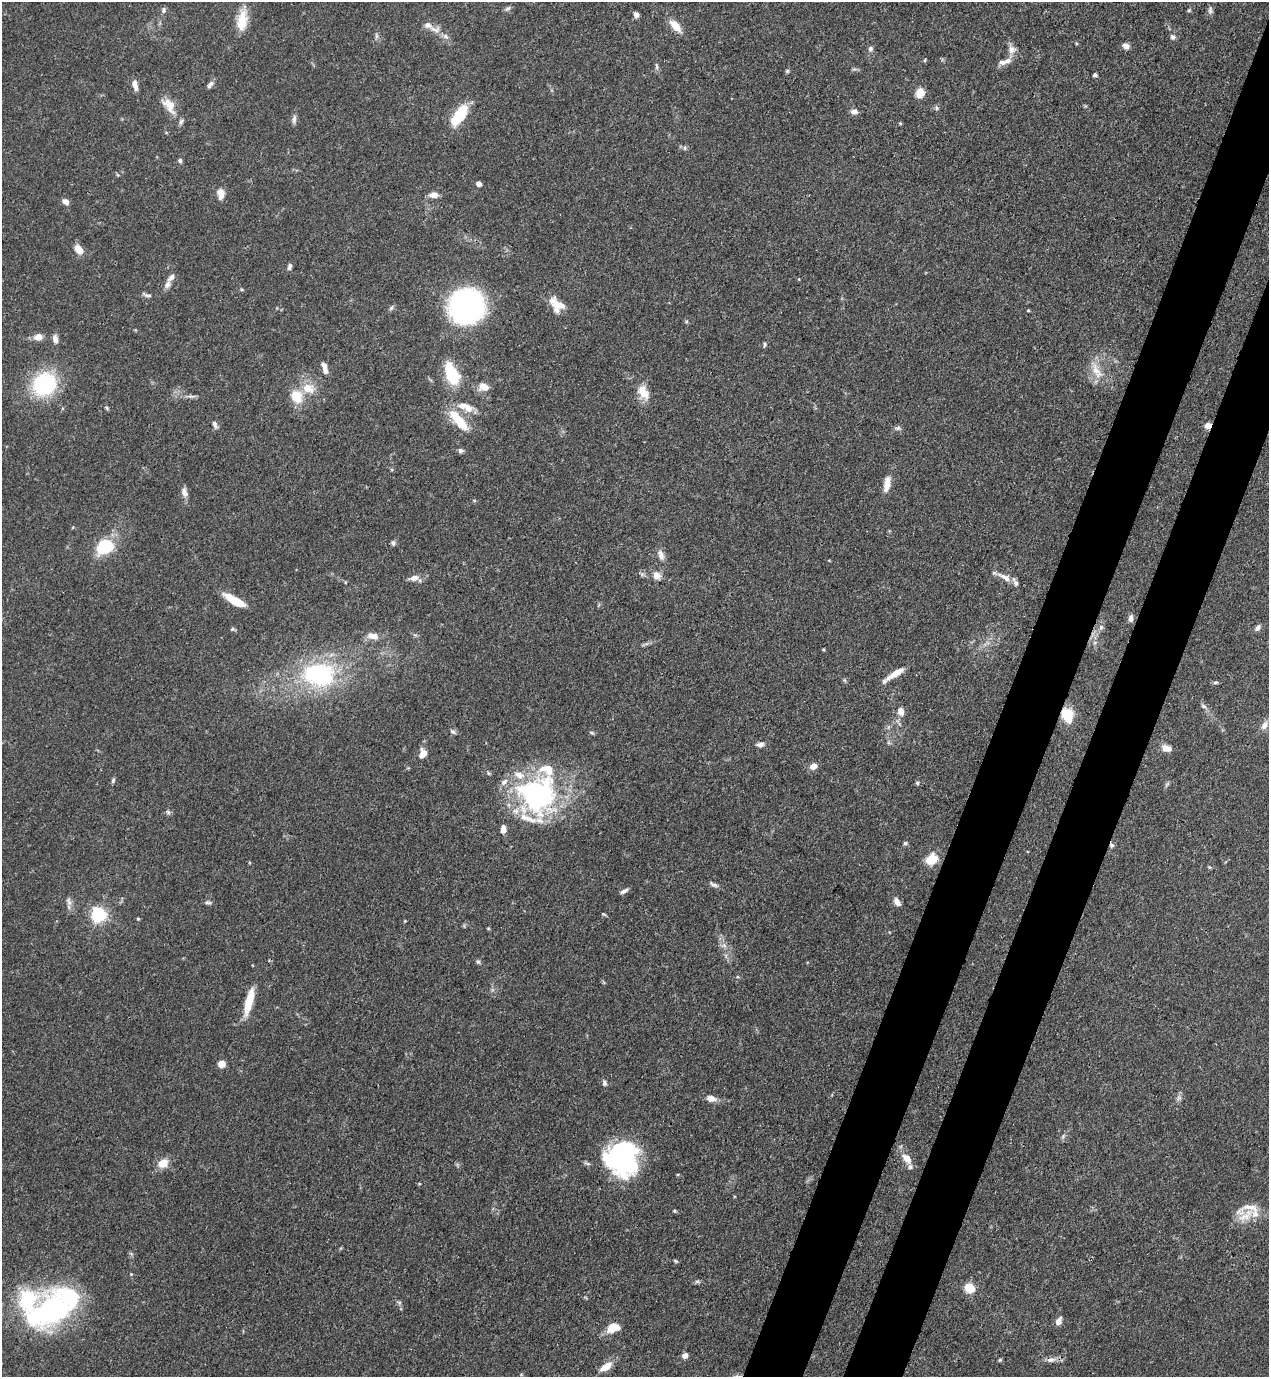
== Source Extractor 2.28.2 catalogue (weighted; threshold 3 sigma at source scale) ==
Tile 10 of 4 x 4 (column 2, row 3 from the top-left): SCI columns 1493-2759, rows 1420-2794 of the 5646 x 5587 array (HDU 1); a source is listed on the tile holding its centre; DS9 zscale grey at full resolution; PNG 1271 x 1379 px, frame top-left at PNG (2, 2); no overlay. Shown black and unused: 8% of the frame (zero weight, under 3 of 4 exposures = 7% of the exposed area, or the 3 px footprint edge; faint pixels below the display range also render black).
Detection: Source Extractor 2.28.2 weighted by HDU 2 'WHT'; one run over the whole footprint, this tile lists its part. Background 0.0767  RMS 0.0036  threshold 0.0162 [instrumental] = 3 sigma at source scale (4.5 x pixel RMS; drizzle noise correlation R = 1.50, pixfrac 1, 0.05/0.05 arcsec/px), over >= 5 px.
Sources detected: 149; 1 cosmic-ray / hot-pixel residue — not listed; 17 inside a brighter listed object's ellipse — not listed separately; the other 131 listed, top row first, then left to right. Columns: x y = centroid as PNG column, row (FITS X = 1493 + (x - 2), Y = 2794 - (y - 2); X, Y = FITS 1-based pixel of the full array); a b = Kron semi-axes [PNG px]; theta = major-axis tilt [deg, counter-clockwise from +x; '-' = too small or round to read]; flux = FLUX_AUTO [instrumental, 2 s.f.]
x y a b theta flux
508 9 9 5 35 0.87
164 10 8 6 88 0.97
1189 10 5 4 - 0.47
1210 10 11 6 86 1.2
636 15 6 5 - 1.4
242 20 26 11 82 7.5
675 26 12 7 -47 6.2
435 29 19 9 -17 3.1
376 36 8 4 -82 0.82
1173 37 7 7 - 1.1
1126 46 9 7 -23 1.5
870 49 8 6 67 0.94
1012 49 12 10 87 2.6
925 60 5 3 - 0.35
1007 61 11 7 8 1.9
656 66 10 4 -85 0.82
787 71 5 5 - 0.52
1095 75 4 4 - 0.86
135 85 12 6 -76 2.3
210 85 11 6 49 1.2
920 93 10 9 - 4.3
169 105 24 13 -53 5.5
936 108 7 6 - 0.77
854 111 7 6 - 1.9
459 116 21 9 55 18
294 119 13 5 85 1.3
900 123 5 3 - 0.37
685 148 6 6 - 0.8
180 160 6 5 - 0.91
118 175 5 4 - 0.42
479 184 5 4 - 1.9
221 194 12 8 -90 3.4
434 195 9 6 1 3.2
65 201 9 6 -31 1.7
79 249 9 6 -53 5
289 267 9 5 74 1
167 284 11 8 65 1.9
147 295 16 4 -18 1.1
557 304 22 11 -36 6.3
467 306 23 23 - 110
391 308 8 4 54 0.71
1028 310 4 3 - 0.37
38 337 7 6 - 4.2
55 339 11 6 -81 2
765 344 6 4 84 0.61
325 368 14 6 -75 2.4
1096 370 29 11 -62 6.2
452 374 16 9 -67 25
44 384 24 21 44 33
484 387 12 8 -23 3.9
308 388 17 13 -24 6.2
643 392 18 11 -64 5.8
191 396 14 4 -2 1.3
296 397 14 11 -59 8.4
462 405 17 9 -4 4
107 408 7 4 -46 0.55
457 418 24 12 -48 9.8
215 425 10 5 -69 1.2
1208 426 7 7 - 2.5
897 428 9 5 7 0.94
461 450 7 6 - 1
887 484 19 8 78 4.1
184 492 13 8 -77 2.1
393 543 7 5 76 0.83
105 546 12 9 32 30
661 555 15 7 -68 2.3
642 574 6 6 - 0.8
657 575 10 8 -61 3
1005 577 22 7 -27 3.3
414 578 11 7 10 2.5
234 600 22 7 -30 10
1131 618 9 6 -89 1.5
1101 627 8 6 90 1.1
1258 628 9 6 58 1.2
232 629 6 5 - 0.6
373 636 16 8 -12 3.5
1095 642 6 4 20 0.56
823 649 4 3 - 0.35
895 673 25 6 32 4.9
319 674 39 28 -3 46
1216 682 7 4 6 0.66
1203 706 9 5 -37 1
901 711 11 8 -76 2.5
1067 715 16 12 -67 8
1264 725 13 8 57 2.3
453 732 9 4 -38 0.74
592 733 7 4 -38 0.55
760 744 8 6 5 1.7
1166 748 13 8 -19 2.9
423 754 10 7 74 3.7
813 766 8 6 29 2.7
488 773 6 4 -24 0.54
113 780 7 4 64 0.68
917 783 5 5 - 0.7
1167 784 8 4 45 0.64
538 795 45 44 - 71
168 812 7 5 -44 0.78
503 829 8 5 -89 2.5
905 843 5 4 - 0.78
931 859 11 8 24 9
714 885 14 5 -25 1.2
624 891 11 4 29 1.2
69 902 14 6 -75 1.7
208 902 9 5 -5 0.87
897 902 9 6 -57 2.3
98 914 6 6 - 96
138 919 4 4 - 0.41
724 945 7 5 -45 1.1
478 961 6 5 - 0.72
249 1001 31 8 75 9.1
221 1064 6 6 - 4.1
604 1083 8 5 -73 1
711 1098 10 7 -10 3.1
1063 1136 8 4 55 0.75
622 1159 35 33 -45 51
907 1159 16 9 -52 4.1
163 1163 11 9 28 5.1
419 1184 5 3 - 0.31
1246 1215 33 12 35 7.1
675 1261 6 4 -28 0.49
131 1274 4 4 - 0.28
697 1281 7 4 1 0.73
969 1288 5 5 - 22
399 1302 6 4 -18 0.6
50 1311 41 24 25 100
1058 1321 8 5 66 2.6
613 1328 14 9 17 6.3
685 1356 7 6 - 1.9
1000 1360 5 4 - 0.49
1051 1360 16 6 4 2.3
606 1367 15 7 34 4.8
Overlapping masked pixels (flux is a lower limit): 2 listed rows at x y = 1208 426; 1067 715